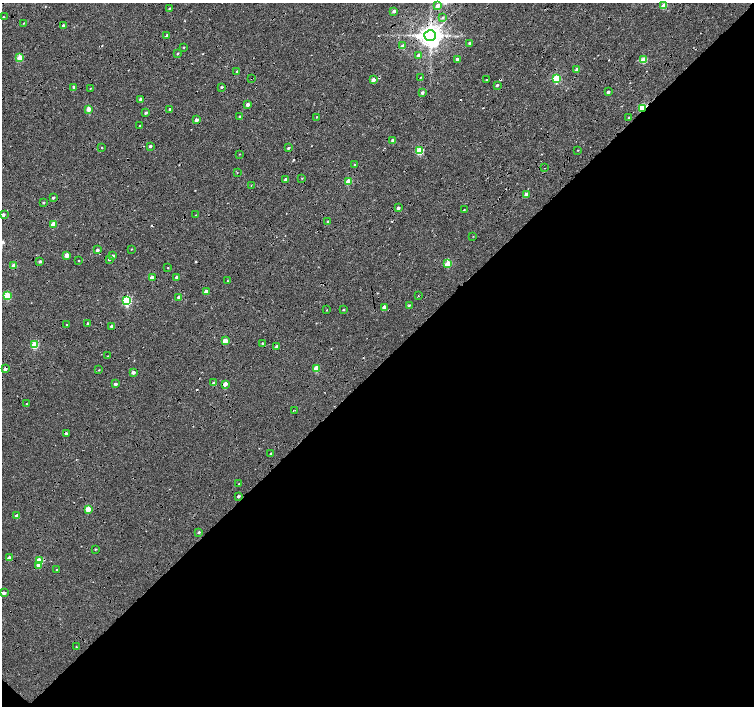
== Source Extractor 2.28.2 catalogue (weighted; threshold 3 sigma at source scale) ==
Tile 15 of 4 x 4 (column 3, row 4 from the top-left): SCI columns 3016-4518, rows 230-1637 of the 6025 x 6022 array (HDU 1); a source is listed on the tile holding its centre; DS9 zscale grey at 2 x 2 block average (1 PNG px = mean of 2 x 2 image px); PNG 756 x 708 px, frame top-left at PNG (2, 3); each listed source drawn as its Kron ellipse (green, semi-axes under 4 px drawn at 4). Shown black and unused: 51% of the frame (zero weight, under 4 of 8 exposures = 5% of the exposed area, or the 3 px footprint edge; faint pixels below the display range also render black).
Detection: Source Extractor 2.28.2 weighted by HDU 2 'WHT'; one run over the whole footprint, this tile lists its part. Background 8.86e-04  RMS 0.0025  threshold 0.0102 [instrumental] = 3 sigma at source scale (4.09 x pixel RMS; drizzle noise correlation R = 1.36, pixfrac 0.8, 0.0396/0.0396 arcsec/px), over >= 5 px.
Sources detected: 135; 16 cosmic-ray / hot-pixel residue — neither listed nor drawn; the other 119 listed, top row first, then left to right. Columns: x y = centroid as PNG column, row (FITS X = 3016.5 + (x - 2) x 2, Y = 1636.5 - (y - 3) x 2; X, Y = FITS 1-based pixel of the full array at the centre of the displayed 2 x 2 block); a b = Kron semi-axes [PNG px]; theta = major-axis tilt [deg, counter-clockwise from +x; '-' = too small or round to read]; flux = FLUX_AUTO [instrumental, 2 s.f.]
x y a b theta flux
438 6 3 3 - 5.3
664 6 3 2 - 7.6
169 8 3 2 - 0.4
394 11 3 2 - 1.7
3 17 2 2 - 0.42
442 18 3 3 - 0.73
24 23 2 2 - 0.26
63 25 2 2 - 1.1
167 35 3 2 - 1.9
430 36 6 5 - 610
469 43 2 2 - 1.4
402 46 3 2 - 1.1
184 47 3 2 - 0.34
177 54 3 2 - 0.59
418 55 3 2 - 2
20 58 3 3 - 15
457 59 3 2 - 1.6
643 60 3 2 - 12
577 70 3 2 - 3.4
237 72 3 2 - 0.9
421 77 3 2 - 0.32
251 79 2 2 - 0.23
556 79 3 3 - 32
373 80 3 2 - 4.3
486 80 2 2 - 0.26
497 85 3 2 - 0.8
74 87 3 2 - 1.4
221 87 3 2 - 0.7
90 89 3 2 - 0.26
608 92 3 2 - 1.1
422 93 3 3 - 1.4
141 99 3 2 - 2.7
248 104 2 2 - 2.8
643 108 3 2 - 41
89 109 3 2 - 6.1
170 109 3 2 - 1.5
145 113 3 2 - 1
239 116 3 2 - 0.53
316 117 3 2 - 0.31
629 117 3 2 - 0.28
196 120 3 2 - 2.9
139 126 2 2 - 0.31
393 140 3 2 - 1.5
150 146 2 2 - 0.99
102 148 2 2 - 0.42
288 148 2 2 - 0.91
578 150 3 2 - 0.28
420 151 3 3 - 22
240 154 3 2 - 0.25
355 165 3 3 - 0.72
545 168 2 2 - 0.36
237 173 2 2 - 0.2
302 178 3 2 - 0.31
286 179 2 2 - 2.1
348 181 3 2 - 9.7
251 186 3 2 - 0.28
526 194 3 2 - 2.7
53 198 3 2 - 1
43 203 3 2 - 0.61
398 208 2 2 - 2
464 210 3 2 - 0.3
3 215 2 2 - 1.9
196 215 2 2 - 0.28
328 222 3 2 - 1.1
53 224 3 2 - 8.4
473 236 2 2 - 0.22
131 249 2 2 - 0.25
97 250 3 2 - 1.4
67 255 3 2 - 8.1
113 256 3 3 - 1.8
109 259 3 3 - 1.1
78 261 2 2 - 1
40 262 3 2 - 1.2
448 264 3 3 - 19
14 266 3 2 - 7.5
168 268 2 2 - 0.28
177 277 2 2 - 2.4
152 278 3 2 - 6.9
227 281 2 2 - 0.28
206 292 3 2 - 5.2
418 295 2 2 - 0.3
7 296 3 3 - 23
179 297 3 2 - 2.3
127 301 3 3 - 45
409 305 3 2 - 0.53
384 307 3 2 - 3.2
326 310 3 2 - 0.23
343 310 3 2 - 0.4
88 324 2 2 - 1.5
66 325 2 2 - 0.28
112 326 3 2 - 1.7
225 341 3 2 - 8.4
263 343 2 2 - 0.55
34 345 3 3 - 21
277 347 3 2 - 2.7
108 356 2 2 - 0.31
316 368 3 3 - 12
5 369 2 2 - 2.3
99 370 3 2 - 0.3
133 372 3 2 - 2.2
214 383 3 2 - 2
116 384 3 2 - 1.7
225 384 3 2 - 4.3
26 404 2 2 - 0.35
294 410 3 2 - 0.59
66 433 2 2 - 1.9
271 454 2 2 - 0.83
239 484 3 2 - 0.46
238 496 3 2 - 0.91
88 509 3 3 - 11
17 516 3 2 - 2.8
199 532 3 3 - 0.81
95 549 2 2 - 0.45
9 558 3 2 - 2.6
39 561 3 3 - 16
38 565 4 3 - 2.7
57 570 2 2 - 0.37
4 593 3 2 - 2.1
76 647 3 2 - 0.38
Overlapping masked pixels (flux is a lower limit): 8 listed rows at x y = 430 36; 251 79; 643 108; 526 194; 34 345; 5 369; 294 410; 66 433
Isophote crosses this tile's border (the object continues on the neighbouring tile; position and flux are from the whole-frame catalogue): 1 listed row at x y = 3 215